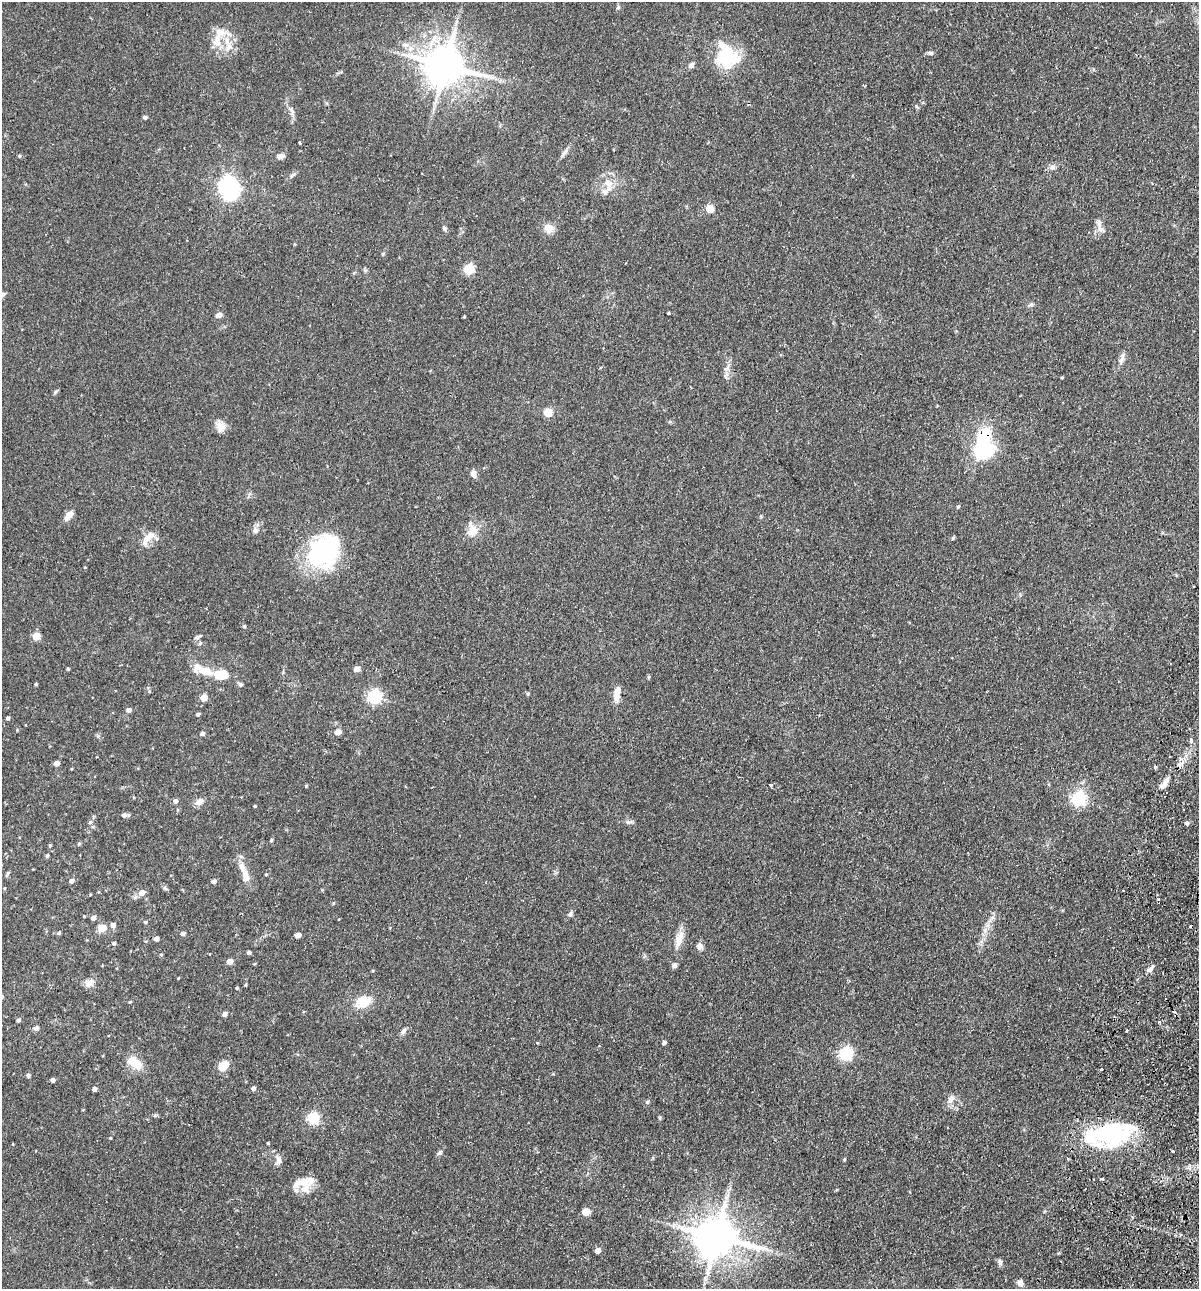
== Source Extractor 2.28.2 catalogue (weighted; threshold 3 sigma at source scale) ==
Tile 6 of 4 x 4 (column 2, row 2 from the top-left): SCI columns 1505-2701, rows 2593-3879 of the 5280 x 5184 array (HDU 1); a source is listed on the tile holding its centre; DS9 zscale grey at full resolution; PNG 1201 x 1291 px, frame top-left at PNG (2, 2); no overlay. Shown black and unused: <1% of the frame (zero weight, under 2 of 3 exposures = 3% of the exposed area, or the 3 px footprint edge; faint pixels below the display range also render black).
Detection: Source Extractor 2.28.2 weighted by HDU 2 'WHT'; one run over the whole footprint, this tile lists its part. Background 0.0824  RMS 0.0058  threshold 0.0261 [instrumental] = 3 sigma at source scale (4.5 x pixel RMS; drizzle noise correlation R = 1.50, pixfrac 1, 0.05/0.05 arcsec/px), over >= 5 px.
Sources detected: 168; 7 inside a brighter object's white glare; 6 cosmic-ray / hot-pixel residue — not listed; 11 inside a brighter listed object's ellipse — not listed separately; the other 144 listed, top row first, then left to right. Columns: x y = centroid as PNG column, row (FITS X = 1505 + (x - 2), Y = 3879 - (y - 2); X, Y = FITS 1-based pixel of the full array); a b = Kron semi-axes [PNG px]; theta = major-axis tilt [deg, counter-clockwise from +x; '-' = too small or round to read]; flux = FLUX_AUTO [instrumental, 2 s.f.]
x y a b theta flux
618 7 5 5 - 0.82
217 43 15 12 -24 6.9
405 45 10 6 -1 2.8
725 52 35 24 47 20
930 53 7 5 1 1.2
445 65 12 10 -12 1800
691 65 7 5 47 2
1093 69 5 3 - 0.59
291 110 12 5 -72 2.1
145 117 5 5 - 0.87
299 143 3 3 - 1.3
565 152 14 5 58 2
19 156 4 4 - 0.61
280 156 8 6 11 3
1052 167 8 6 1 1.9
292 175 9 5 27 1.2
608 183 16 10 -43 6.4
228 185 7 6 - 250
709 209 5 5 - 19
1099 223 16 7 -74 3.4
445 228 8 5 -52 1.1
549 228 11 9 -29 5.7
469 269 5 5 - 37
2 295 8 6 44 1.6
1031 304 7 4 20 0.99
669 313 3 3 - 1.2
219 315 7 5 24 2.4
1122 359 16 5 72 2.6
1062 378 3 3 - 0.5
55 392 6 4 46 0.84
548 412 5 5 - 22
221 426 16 11 -81 4.6
982 443 40 16 72 35
473 474 9 7 -72 2.7
958 507 5 4 - 0.77
69 515 13 7 52 3.9
255 530 8 7 - 2.3
473 530 18 13 -75 6.7
148 538 22 9 49 6
953 538 5 4 - 0.73
319 550 47 32 -59 57
1193 586 3 2 - 0.53
244 626 5 4 - 0.67
36 636 5 5 - 15
197 637 9 5 25 1.4
68 669 4 3 - 0.69
357 669 5 4 - 6.5
205 671 27 10 -12 10
220 675 15 10 0 11
649 677 6 3 71 0.57
36 684 3 3 - 0.64
240 684 7 5 -38 1.2
617 694 18 7 84 5.8
374 697 6 6 - 98
204 698 5 5 - 9.8
128 710 5 4 - 2.5
198 714 4 4 - 1
8 718 4 4 - 1.2
17 730 4 4 - 0.47
338 732 5 5 - 5.2
202 734 5 4 - 1.7
1191 740 5 4 - 2.3
56 763 4 4 - 3.8
1164 783 19 6 55 3.7
771 785 3 3 - 1.5
306 786 3 3 - 0.7
1079 798 6 6 - 130
175 801 5 4 - 2.1
199 801 12 8 35 3
255 806 4 3 - 0.62
124 815 6 5 - 2.3
90 822 6 4 43 0.97
629 822 11 3 5 1.1
1187 823 4 4 - 1.7
93 827 6 4 -18 0.69
271 840 4 3 - 0.8
79 844 5 4 - 0.74
50 845 5 3 - 0.51
47 856 5 4 - 0.78
8 873 7 4 70 0.8
245 874 29 8 -72 7.7
266 874 4 3 - 0.47
71 881 5 5 - 2.1
213 881 5 4 - 1.7
165 888 7 4 -45 0.99
142 892 6 5 - 4.2
333 903 5 3 - 0.52
570 914 7 6 - 1.4
93 918 5 4 - 2.4
145 922 4 4 - 0.65
113 925 5 5 - 2.6
101 928 5 5 - 18
985 930 7 6 - 1.9
59 933 5 4 - 0.99
183 934 5 4 - 1.7
298 935 5 4 - 4.5
156 939 4 4 - 2.5
679 939 25 9 72 6.7
114 943 5 4 - 1
700 946 9 7 -63 2.6
249 952 4 4 - 1.3
230 961 5 4 - 5.5
254 964 4 3 - 0.46
674 965 5 5 - 2.5
1150 969 9 5 37 2.3
89 983 14 9 42 3.4
245 985 4 4 - 0.56
237 988 5 3 - 0.49
130 1002 4 4 - 0.48
363 1002 19 14 22 11
225 1014 5 5 - 2
18 1020 4 4 - 1
1159 1022 4 4 - 0.88
36 1028 5 5 - 2.3
1127 1030 3 3 - 0.7
403 1031 11 5 47 1.6
537 1043 5 3 - 0.52
664 1043 4 4 - 1.8
846 1054 6 6 - 90
132 1060 8 7 - 7.7
223 1066 11 8 46 8.1
1101 1069 3 3 - 1.3
28 1075 5 4 - 1.2
53 1080 4 4 - 2.1
253 1088 5 4 - 1.8
94 1089 4 4 - 1.9
951 1099 13 9 56 3.3
647 1102 5 5 - 0.95
313 1118 6 5 - 68
660 1118 6 4 -89 0.66
1091 1137 56 28 -4 38
110 1138 3 3 - 0.44
268 1143 3 2 - 0.45
1173 1151 3 3 - 1.1
439 1153 8 6 45 1.2
844 1159 4 4 - 0.55
278 1160 13 7 83 2.9
1102 1179 4 4 - 1
306 1182 23 15 10 9.6
586 1212 5 5 - 13
717 1237 12 11 - 1900
597 1251 5 5 - 3.4
1000 1262 9 5 -82 1.4
1020 1283 9 8 - 2.3
Overlapping masked pixels (flux is a lower limit): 1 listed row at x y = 982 443
Isophote crosses this tile's border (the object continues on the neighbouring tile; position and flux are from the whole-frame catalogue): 1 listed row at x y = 2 295
Unlisted compact peaks at least as high as the median listed source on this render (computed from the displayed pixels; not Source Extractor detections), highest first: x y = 916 106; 383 254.